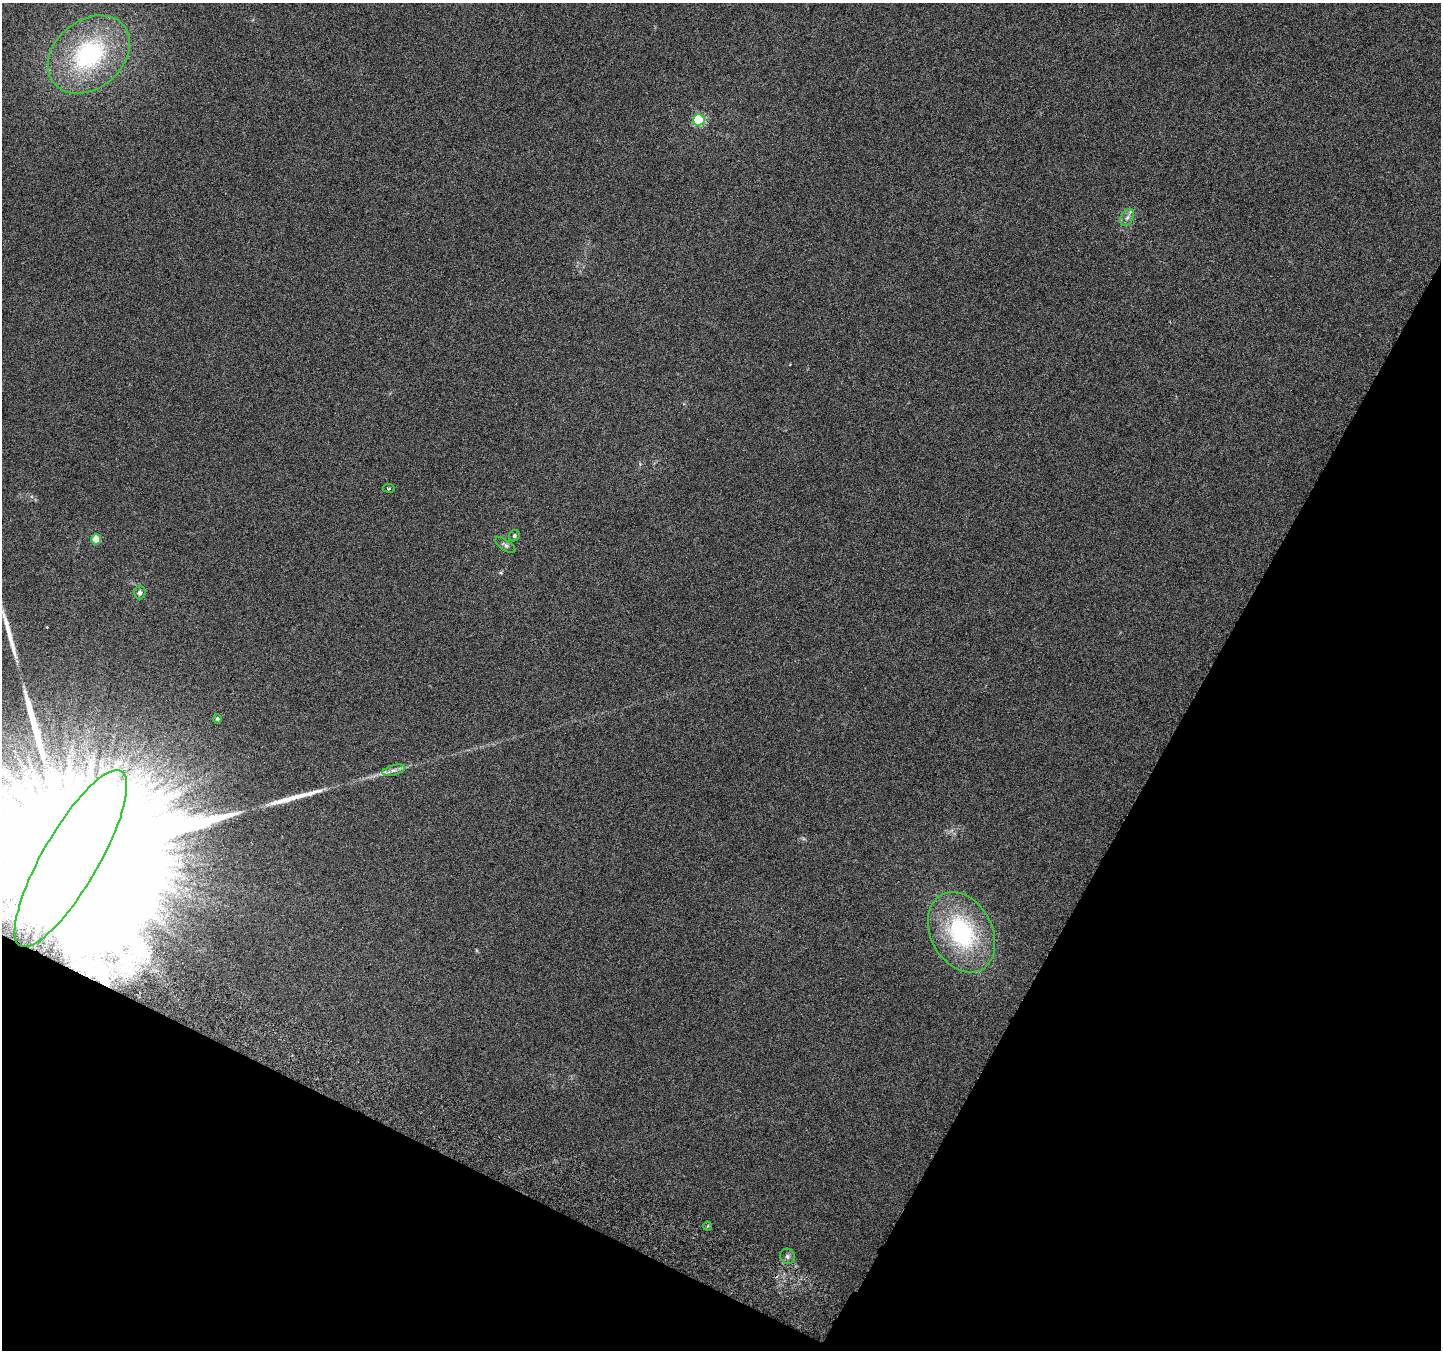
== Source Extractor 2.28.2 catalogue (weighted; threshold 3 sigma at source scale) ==
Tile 15 of 4 x 4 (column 3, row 4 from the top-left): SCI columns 2910-4348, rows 253-1600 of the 5825 x 5965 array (HDU 1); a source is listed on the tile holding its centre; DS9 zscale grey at full resolution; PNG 1443 x 1352 px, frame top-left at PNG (2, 3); each listed source drawn as its Kron ellipse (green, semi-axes under 4 px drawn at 4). Shown black and unused: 26% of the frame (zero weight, under 3 of 6 exposures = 3% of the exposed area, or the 3 px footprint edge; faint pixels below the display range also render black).
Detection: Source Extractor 2.28.2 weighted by HDU 2 'WHT'; one run over the whole footprint, this tile lists its part. Background 0.00842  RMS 0.0029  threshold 0.0119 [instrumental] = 3 sigma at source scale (4.09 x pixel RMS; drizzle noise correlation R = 1.36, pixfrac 0.8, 0.0396/0.0396 arcsec/px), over >= 5 px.
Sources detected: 18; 4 long thin detections or spike segments (spike, bleed or trail) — neither listed nor drawn; the other 14 listed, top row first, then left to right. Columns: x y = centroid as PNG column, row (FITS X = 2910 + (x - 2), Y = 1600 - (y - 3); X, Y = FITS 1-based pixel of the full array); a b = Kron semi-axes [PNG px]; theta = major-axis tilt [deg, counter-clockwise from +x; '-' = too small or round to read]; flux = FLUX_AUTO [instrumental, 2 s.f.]
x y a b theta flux
89 54 45 34 40 36
699 120 6 5 - 25
1127 218 9 6 62 0.91
389 488 6 3 -8 0.3
514 536 6 5 - 0.53
96 539 5 4 - 5
506 545 11 5 -36 0.82
140 593 6 6 - 0.91
217 719 4 4 - 0.57
394 770 12 5 15 1.2
71 859 101 28 60 91000
962 932 43 30 -62 33
707 1226 4 3 - 0.33
787 1256 8 7 - 0.81
Overlapping masked pixels (flux is a lower limit): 1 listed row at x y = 71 859
Isophote crosses this tile's border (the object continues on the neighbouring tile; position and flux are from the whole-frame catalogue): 1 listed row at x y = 71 859